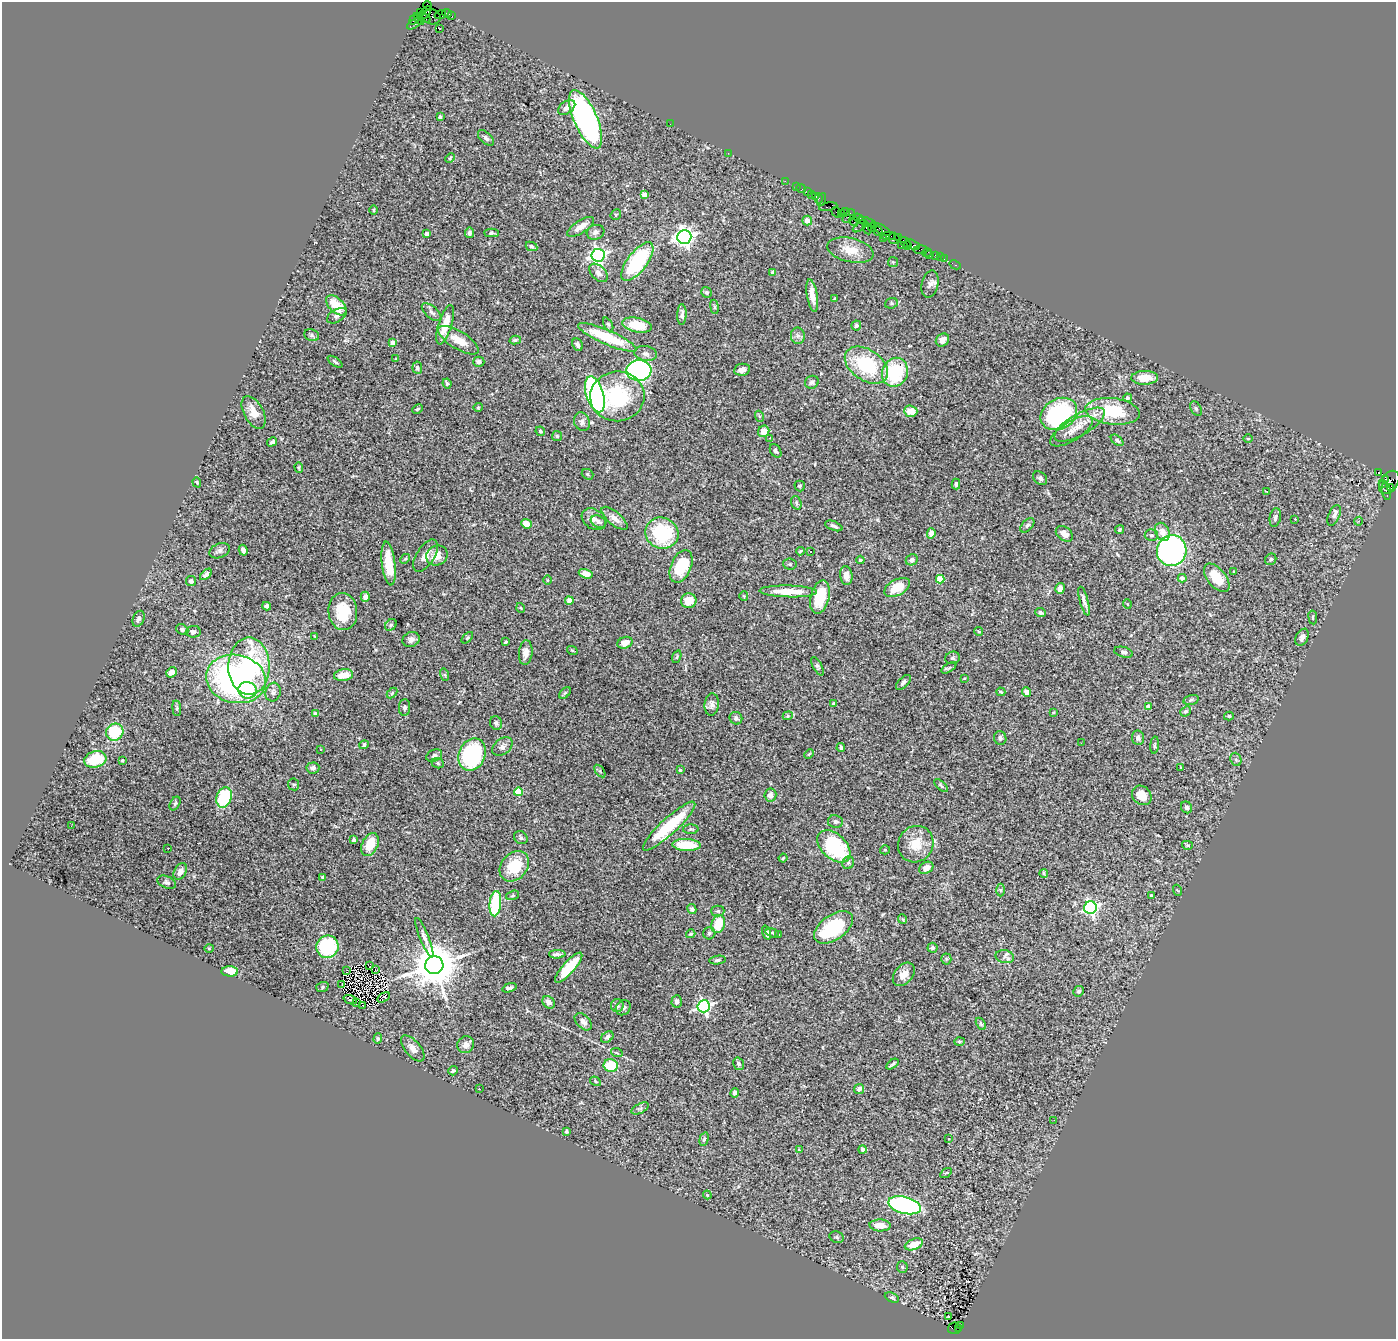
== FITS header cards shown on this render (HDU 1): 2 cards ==
NAXIS1  =                 1394
NAXIS2  =                 1337

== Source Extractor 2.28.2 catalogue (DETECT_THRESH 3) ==
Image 1394 x 1337 px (HDU 1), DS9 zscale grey, 1 PNG px = 1 image px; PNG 1398 x 1341 px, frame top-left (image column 1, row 1337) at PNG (2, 2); each listed source drawn as its Kron ellipse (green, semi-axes under 4 px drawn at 4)
Background 4.02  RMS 0.068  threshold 0.204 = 3 sigma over >= 5 px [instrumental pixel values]
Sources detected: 370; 2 with non-positive FLUX_AUTO (blend fragments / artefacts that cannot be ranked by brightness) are neither listed nor drawn; the other 368 listed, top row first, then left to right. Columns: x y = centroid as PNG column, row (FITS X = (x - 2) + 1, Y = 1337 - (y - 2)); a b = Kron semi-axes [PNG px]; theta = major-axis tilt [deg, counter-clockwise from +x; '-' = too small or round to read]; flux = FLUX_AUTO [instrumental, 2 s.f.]
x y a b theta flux
428 5 4 3 - 120
420 13 3 2 - 160
425 13 8 4 51 1200
447 13 5 3 - 360
440 15 6 2 18 170
451 15 3 3 - 140
432 17 9 7 -12 1200
424 18 7 4 -20 920
414 19 5 3 - 460
419 19 7 2 -57 520
415 23 9 3 33 680
439 29 2 2 - 2.5
567 107 10 6 36 25
440 117 4 4 - 18
586 119 31 11 -66 1700
670 124 2 2 - 28
486 138 9 5 -43 15
728 153 2 2 - 43
450 158 5 3 - 5.2
785 181 2 2 - 70
796 187 3 2 - 180
801 189 5 2 - 150
807 192 3 2 - 310
811 194 3 3 - 290
644 195 4 4 - 72
816 196 4 3 - 260
818 199 5 3 - 170
821 199 7 2 69 210
828 207 9 3 10 500
374 210 5 3 - 4
836 212 5 2 - 330
845 212 4 3 - 170
841 213 4 3 - 150
616 215 5 5 - 6.2
849 216 8 4 50 930
859 219 6 4 -33 650
807 221 5 5 - 35
854 221 6 3 -72 440
868 222 9 3 -19 1200
860 226 8 2 38 310
581 227 15 6 32 45
872 228 4 4 - 350
867 229 6 4 -64 1200
881 229 11 2 -32 580
878 231 5 3 - 420
596 232 9 7 17 16
469 233 5 4 - 14
491 233 7 4 -1 8.9
426 234 4 4 - 11
888 236 7 3 -3 1100
684 237 7 7 - 2600
898 237 3 2 - 210
883 238 2 2 - 66
894 238 5 5 - 560
906 243 7 2 -46 510
901 245 2 2 - 110
908 245 3 3 - 310
913 245 7 4 -29 670
531 246 6 4 -26 10
850 250 23 12 -13 82
921 250 7 3 3 340
927 253 5 3 - 88
598 255 6 6 - 1600
930 255 2 2 - 48
936 255 3 3 - 390
940 257 2 2 - 74
944 259 2 2 - 39
637 262 23 9 53 420
893 262 5 5 - 4.5
955 265 6 3 -27 130
772 272 4 4 - 12
598 273 11 7 -44 23
930 284 13 8 77 22
706 292 5 5 - 8.1
812 296 16 5 -81 49
834 299 4 2 - 5.1
891 303 6 5 - 8.4
336 305 12 7 -44 120
714 307 7 3 -82 5.4
432 312 12 6 -41 15
682 315 10 4 89 17
337 316 11 6 32 16
608 324 7 4 -63 7.3
445 325 20 6 73 89
637 325 15 7 -10 110
856 325 5 5 - 7.4
312 335 7 5 -22 8.1
798 336 8 7 - 16
607 337 32 7 -23 230
458 340 23 9 -31 71
515 340 6 3 13 7.9
942 340 7 6 - 24
393 343 4 4 - 32
577 345 7 5 -65 13
646 354 11 7 -9 22
395 359 4 2 - 3
335 362 8 3 -36 7.5
479 362 6 5 - 15
866 365 24 15 -34 330
417 368 6 5 - 10
639 370 12 10 -1 1300
742 370 8 6 10 23
895 372 15 12 67 320
1145 378 13 7 1 79
812 382 7 6 - 13
447 383 5 4 - 11
595 394 18 8 -73 1300
617 396 27 25 7 360
1127 398 4 4 - 9.9
478 407 4 4 - 4.5
417 409 5 3 - 5.8
1196 409 8 5 -63 9.1
911 411 7 5 -4 68
1113 411 27 13 -6 260
254 412 18 9 -61 52
1059 414 19 15 30 660
759 416 6 3 -71 5.2
582 422 9 8 - 19
1080 425 28 10 30 88
540 431 5 4 - 6.7
764 431 6 5 - 43
1071 431 24 9 31 53
557 436 5 5 - 6.7
770 438 3 2 - 16
1248 438 5 3 - 3.8
1117 440 7 4 -40 9.7
272 442 5 3 - 9.4
776 451 7 5 -59 12
299 467 5 4 - 6
1378 472 4 3 - 2000
587 474 6 5 - 6.8
1040 478 8 6 -43 15
1385 480 3 2 - 1700
197 482 5 4 - 5.4
1389 482 13 8 54 2100
1382 483 3 3 - 240
956 484 5 3 - 9.4
800 486 5 5 - 6.9
1391 487 4 3 - 570
1386 491 9 4 -80 710
1267 492 4 2 - 7.1
796 503 7 5 -71 8.5
1334 515 11 5 64 14
1275 517 9 5 79 15
615 518 16 6 -40 32
594 519 13 9 -32 34
1295 519 3 3 - 6.5
1359 521 4 3 - 7.9
598 522 8 5 -24 12
526 524 5 4 - 46
1027 525 8 5 46 11
834 526 9 4 -20 11
1120 529 5 4 - 6.9
1162 532 9 7 -64 37
662 533 17 15 -24 350
931 533 5 4 - 34
1064 534 9 6 -38 33
1151 535 6 5 - 9.2
243 550 5 4 - 13
219 551 10 7 22 18
800 551 4 3 - 5.1
1172 551 15 14 - 1400
811 552 3 3 - 6.2
437 555 11 10 - 48
426 556 18 9 58 38
405 559 5 4 - 6.5
1271 559 6 5 - 7.9
860 560 4 4 - 7
912 560 6 5 - 14
389 564 22 6 -83 120
790 564 7 5 -4 8.7
681 566 17 10 66 170
1234 571 3 2 - 3.2
206 574 7 4 43 14
586 574 7 4 -17 32
846 576 9 6 -83 27
1182 578 4 4 - 21
1217 578 17 9 -51 100
940 579 4 4 - 120
547 580 5 3 - 3.8
191 581 5 5 - 12
897 587 14 8 28 100
1060 588 5 4 - 26
788 591 29 6 -2 100
744 596 4 4 - 4.7
365 597 5 4 - 33
820 597 17 9 76 150
569 601 4 4 - 32
689 601 7 7 - 67
1084 601 15 4 -75 19
1127 604 4 3 - 3.1
267 606 4 4 - 12
521 608 5 3 - 3.8
343 612 18 14 -84 140
1040 612 5 4 - 7.3
1313 617 7 3 -82 5.5
138 619 8 5 67 14
391 625 6 5 - 7
182 630 6 5 - 12
979 631 4 4 - 5.9
193 632 7 6 - 18
315 636 3 2 - 2.9
1302 637 9 6 64 19
467 638 7 3 45 5.9
411 639 9 7 20 19
506 642 4 2 - 4.9
625 643 8 6 19 40
572 650 5 3 - 4.3
1124 652 9 5 -14 11
526 653 12 6 85 31
677 657 6 4 70 5.8
953 658 7 6 - 11
249 666 28 20 90 560
817 666 10 4 -62 10
949 668 8 4 30 7.4
171 672 6 4 42 31
343 675 10 6 8 67
445 675 6 4 -72 6
964 678 2 2 - 3.3
236 679 30 24 -12 1200
903 682 9 5 46 13
247 690 9 8 - 220
273 692 9 7 74 16
1001 692 4 3 - 6.1
1027 692 5 4 - 42
392 693 6 4 46 6
565 693 7 4 44 6.6
1191 700 8 4 14 8.6
712 704 11 7 85 24
834 704 4 3 - 7.7
405 707 8 5 88 12
1148 707 4 4 - 33
177 708 8 4 -83 7.4
1186 711 5 4 - 10
1053 713 4 3 - 4.2
315 714 4 3 - 12
788 716 5 4 - 6.6
1229 716 5 4 - 7.5
736 718 6 6 - 13
496 723 7 6 - 10
115 732 9 8 - 210
1000 738 7 6 - 12
1138 738 7 6 - 15
1081 743 2 2 - 12
364 745 5 4 - 9.4
1155 745 9 3 85 7.4
502 747 11 7 38 22
841 748 4 3 - 8.7
321 749 3 2 - 4.8
472 754 17 13 67 470
809 754 5 4 - 5.8
434 755 8 6 26 12
95 759 11 8 15 180
1236 759 7 5 -69 8.4
122 760 3 3 - 4.2
438 763 6 5 - 8.5
1181 767 2 2 - 3.4
313 768 6 5 - 15
680 770 4 4 - 4.9
600 771 7 4 -54 5.9
294 784 6 5 - 8.3
941 786 8 4 -44 8.4
518 792 4 4 - 160
770 795 6 6 - 25
1142 795 10 9 - 59
224 797 10 7 72 250
175 804 7 4 61 8.8
1187 807 6 5 - 17
835 822 7 6 - 12
71 826 2 2 - 34
669 826 35 8 43 310
691 829 8 5 2 8.3
521 838 7 6 - 12
354 840 4 3 - 9.8
916 844 18 17 - 96
370 845 12 8 64 100
687 845 14 6 -2 150
1187 845 5 4 - 6.5
834 846 19 12 -43 400
168 848 3 2 - 10
885 850 5 4 - 4.8
783 858 4 3 - 3.8
848 863 6 6 - 9.8
514 866 17 13 48 170
926 868 7 5 30 28
180 871 9 6 61 28
1044 873 4 3 - 5.9
323 877 4 4 - 7.2
167 882 10 6 -22 12
1000 890 6 4 -89 8
1177 890 5 3 - 4.3
513 895 6 4 19 7.2
1151 895 3 3 - 9.9
495 904 13 6 85 320
1090 908 6 6 - 1100
692 909 5 4 - 8.6
718 911 6 5 - 9.5
902 919 5 3 - 3.6
718 924 9 6 72 120
833 927 22 12 35 420
766 932 7 4 -71 11
709 933 6 6 - 8.9
772 933 7 4 -17 7.5
691 934 4 4 - 7
778 935 3 3 - 9.9
424 938 21 4 -68 24
327 947 11 11 - 310
209 948 5 3 - 3.4
933 948 5 5 - 9
557 954 8 3 1 12
1005 957 9 6 -12 17
946 959 5 5 - 7
717 960 8 4 9 9.7
434 965 9 8 - 20000
369 966 3 2 - 5.3
569 968 19 6 48 140
376 970 3 2 - 6.3
230 971 8 5 -2 60
346 971 4 2 - 1.8
904 974 13 9 50 43
342 985 3 2 - 3.9
322 987 6 5 - 8.3
509 988 7 3 19 11
1079 991 5 5 - 9.1
384 997 7 4 30 9.6
350 1000 7 3 -21 3.3
677 1001 6 5 - 16
356 1002 2 2 - 310
549 1002 7 5 -48 24
362 1005 3 2 - 4.5
617 1006 6 6 - 15
704 1006 6 6 - 1100
623 1008 8 7 - 18
583 1022 10 6 -47 22
981 1024 7 4 -60 6.5
607 1037 7 5 39 14
378 1039 5 4 - 6
959 1041 5 4 - 6.1
466 1045 8 8 - 30
413 1048 16 7 -50 31
617 1053 6 3 -18 5.8
738 1064 6 5 - 15
892 1064 7 3 36 7.9
611 1066 7 6 - 150
453 1071 5 4 - 8.2
595 1081 6 3 -34 5.2
479 1089 3 2 - 7.3
859 1089 5 4 - 17
735 1093 5 4 - 9.3
640 1108 9 4 27 10
1054 1120 2 2 - 13
566 1131 4 3 - 7.4
704 1139 7 4 74 9.2
949 1139 2 2 - 3.5
862 1149 4 4 - 9.2
799 1150 3 3 - 4.6
946 1173 6 3 35 5.3
707 1195 4 4 - 5.1
905 1205 17 8 -14 770
880 1225 10 6 -3 50
837 1237 7 5 -22 7.4
914 1244 9 5 20 62
902 1267 6 5 - 5.8
892 1298 8 4 -24 7.5
948 1316 3 2 - 14
960 1325 3 2 - 300
954 1328 6 6 - 1100
958 1328 4 3 - 230
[2 non-positive-flux detections neither listed nor drawn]